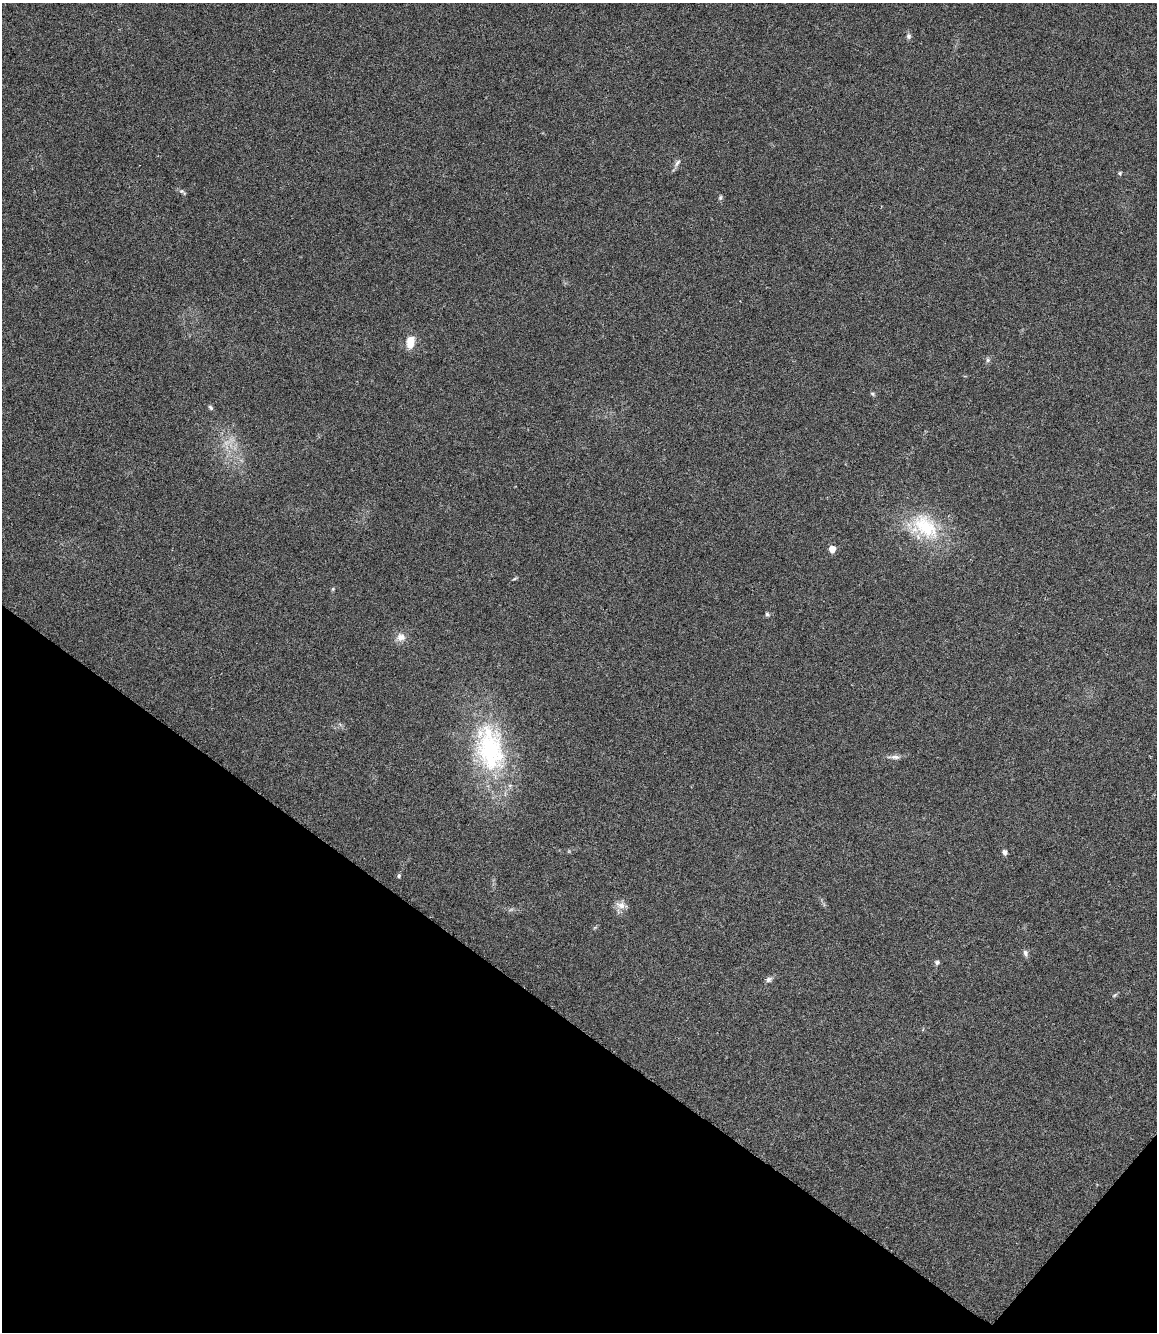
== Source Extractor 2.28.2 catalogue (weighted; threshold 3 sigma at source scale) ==
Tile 11 of 4 x 3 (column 3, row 3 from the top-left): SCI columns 2317-3471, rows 231-1560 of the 4633 x 4420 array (HDU 1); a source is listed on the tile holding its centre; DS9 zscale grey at full resolution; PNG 1159 x 1334 px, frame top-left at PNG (2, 3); no overlay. Shown black and unused: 25% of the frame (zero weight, under 3 of 6 exposures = <1% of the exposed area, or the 3 px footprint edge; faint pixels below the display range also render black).
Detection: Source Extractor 2.28.2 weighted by HDU 2 'WHT'; one run over the whole footprint, this tile lists its part. Background 0.0673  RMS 0.0061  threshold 0.025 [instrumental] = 3 sigma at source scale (4.09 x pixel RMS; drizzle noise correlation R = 1.36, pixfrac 0.8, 0.0396/0.0396 arcsec/px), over >= 5 px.
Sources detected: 25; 1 too faint to see at this stretch — not listed; the other 24 listed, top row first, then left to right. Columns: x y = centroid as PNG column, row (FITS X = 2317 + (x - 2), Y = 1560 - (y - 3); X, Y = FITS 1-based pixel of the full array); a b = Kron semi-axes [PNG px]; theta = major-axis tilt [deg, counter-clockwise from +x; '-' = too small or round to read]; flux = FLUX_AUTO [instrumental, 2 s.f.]
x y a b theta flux
909 36 8 6 -90 1.6
677 163 13 5 54 2.1
1120 173 6 5 - 0.86
182 192 11 5 -35 1.3
720 198 7 5 88 1
410 342 15 10 80 7.7
988 360 6 5 - 1.2
872 394 6 5 - 0.86
211 408 7 5 -48 1.1
925 527 43 30 -35 39
832 549 5 5 - 8.5
514 579 7 3 19 0.7
333 589 5 4 - 0.68
767 614 6 5 - 1
401 637 12 11 - 4.4
490 748 71 40 -78 81
894 757 17 5 -1 2.7
1004 852 6 5 - 1.7
399 876 6 4 72 0.79
621 905 13 9 -14 4
1025 953 9 6 -72 1.8
937 962 7 6 - 1.3
769 979 9 6 33 1.7
1115 995 8 4 36 0.82